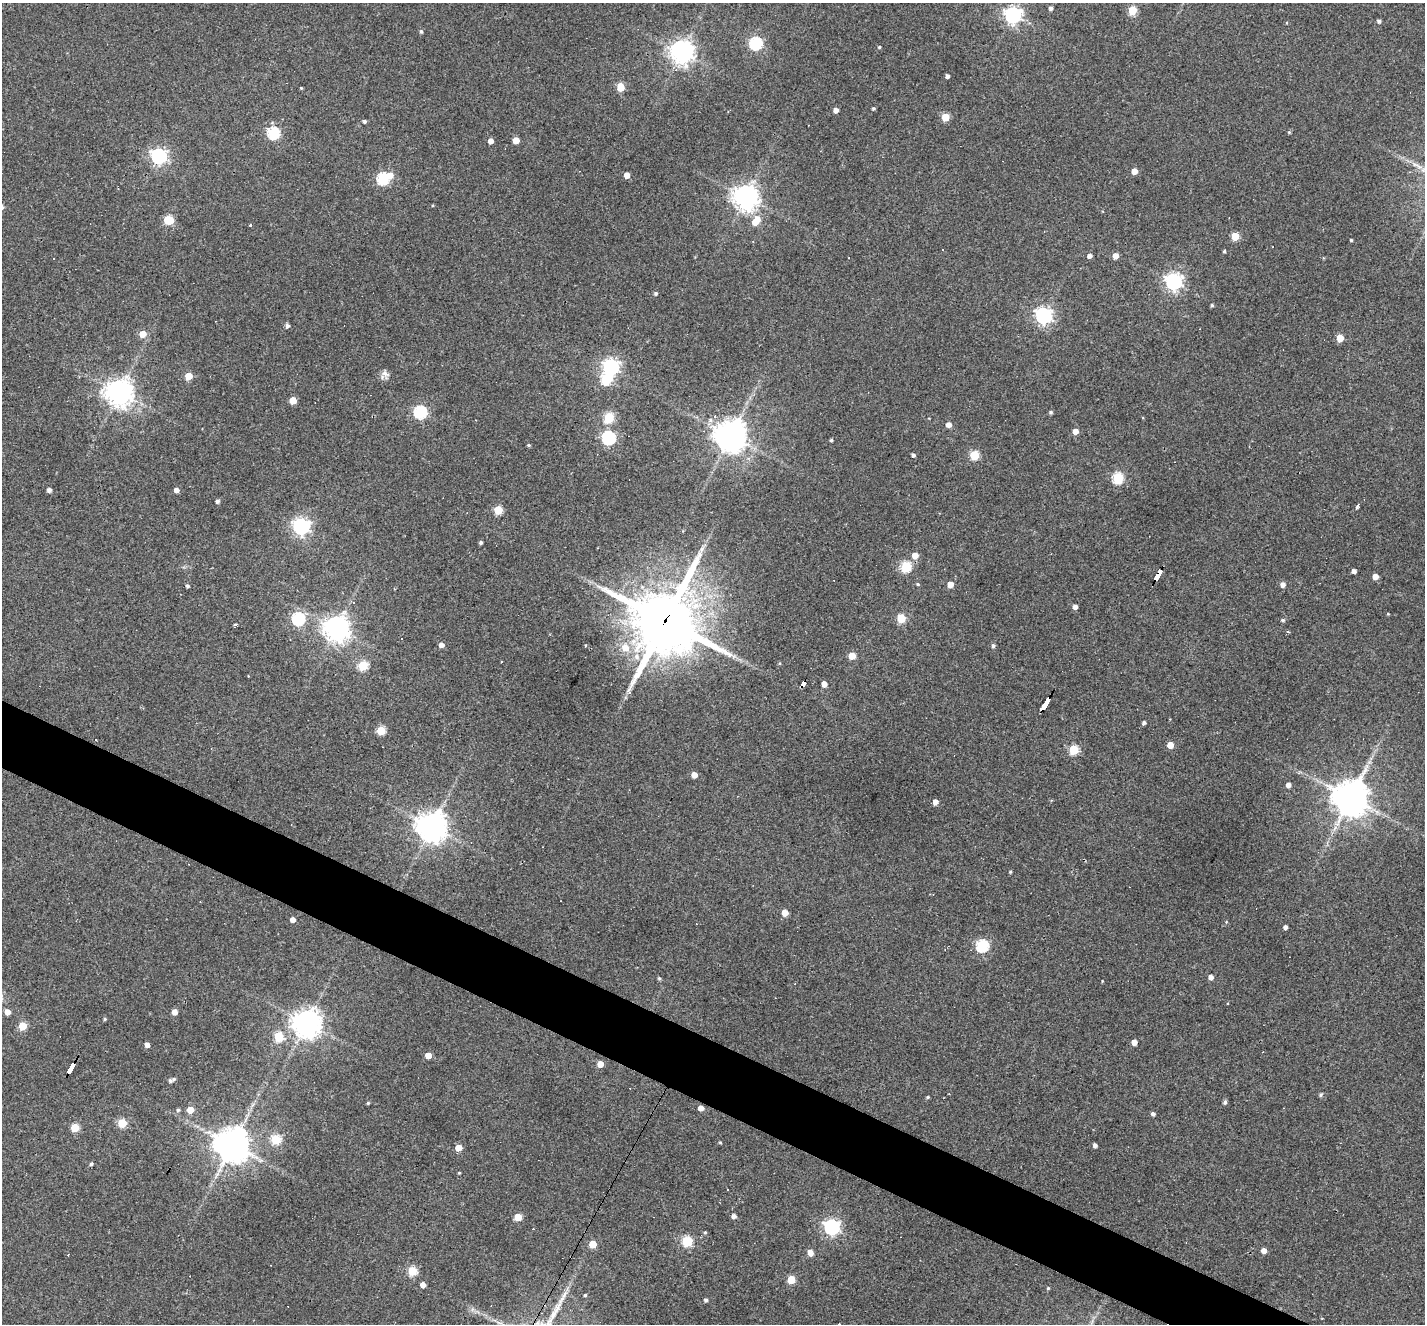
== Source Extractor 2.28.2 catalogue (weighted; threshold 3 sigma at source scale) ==
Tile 6 of 4 x 4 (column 2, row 2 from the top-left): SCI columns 1423-2845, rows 2919-4240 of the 5690 x 5702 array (HDU 1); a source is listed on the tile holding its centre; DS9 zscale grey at full resolution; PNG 1427 x 1326 px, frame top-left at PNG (2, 3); no overlay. Shown black and unused: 4% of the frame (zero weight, under 3 of 4 exposures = <1% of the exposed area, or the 3 px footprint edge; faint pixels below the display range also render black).
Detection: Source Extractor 2.28.2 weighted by HDU 2 'WHT'; one run over the whole footprint, this tile lists its part. Background 0.0564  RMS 0.0047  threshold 0.0211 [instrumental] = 3 sigma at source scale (4.5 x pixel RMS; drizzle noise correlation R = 1.50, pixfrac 1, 0.05/0.05 arcsec/px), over >= 5 px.
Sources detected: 170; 1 inside a brighter object's white glare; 11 cosmic-ray / hot-pixel residue — not listed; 1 inside a brighter listed object's ellipse — not listed separately; the other 157 listed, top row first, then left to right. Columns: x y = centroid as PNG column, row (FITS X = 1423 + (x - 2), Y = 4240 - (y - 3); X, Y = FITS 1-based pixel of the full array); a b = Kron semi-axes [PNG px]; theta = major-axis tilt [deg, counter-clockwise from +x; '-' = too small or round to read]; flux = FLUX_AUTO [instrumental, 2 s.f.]
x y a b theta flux
1051 8 4 4 - 1.4
1132 10 5 5 - 20
1013 15 7 6 - 160
1379 21 4 4 - 1.1
421 31 5 4 - 0.8
756 43 6 6 - 62
879 47 4 3 - 0.55
682 52 7 7 - 390
947 76 4 3 - 1.6
620 87 6 5 - 11
301 88 3 3 - 0.4
873 108 3 3 - 0.7
836 110 4 4 - 2.4
945 117 5 5 - 13
364 121 4 4 - 0.9
1289 132 5 4 - 0.45
273 133 6 6 - 55
516 140 5 5 - 7.3
491 141 4 4 - 3.1
159 156 6 6 - 130
1134 171 4 4 - 4.6
627 175 4 4 - 4
383 178 6 5 - 54
746 197 8 7 - 460
757 219 7 5 -63 4.8
169 220 7 5 -16 22
250 225 3 3 - 1
1235 236 5 5 - 13
1351 240 3 3 - 0.51
943 250 3 3 - 0.64
1224 251 4 3 - 0.64
1089 256 5 4 - 1.8
1115 256 5 4 - 4.4
1173 282 6 6 - 170
656 293 5 4 - 0.76
1212 305 4 3 - 0.65
1043 316 6 6 - 160
287 326 5 5 - 1.2
142 334 5 5 - 7.6
1340 338 5 5 - 8.9
611 367 6 6 - 150
385 373 12 7 -34 2.1
188 376 5 5 - 9.3
606 379 6 5 - 31
119 392 8 8 - 550
293 400 5 5 - 9.5
420 412 6 6 - 66
1051 412 4 4 - 0.82
715 416 4 3 - 0.62
609 417 5 5 - 31
949 425 5 5 - 3
1075 431 4 4 - 4.2
730 436 9 9 - 780
609 438 6 6 - 71
831 440 3 3 - 0.69
529 445 4 3 - 0.64
913 455 4 3 - 1.1
974 455 5 5 - 24
1118 478 5 5 - 41
49 490 4 4 - 1.6
176 490 5 4 - 2.3
217 501 4 4 - 1.2
1357 506 5 3 - 1.1
498 510 5 5 - 19
301 526 6 6 - 160
481 543 4 4 - 0.88
915 556 5 5 - 5.3
906 566 5 5 - 33
1354 571 4 4 - 1.8
1158 575 12 4 60 130
1375 577 4 4 - 4.5
918 584 5 4 - 0.53
950 584 4 4 - 5.6
1283 585 5 5 - 2.7
187 586 4 4 - 0.85
1075 607 4 4 - 2.2
1388 614 4 3 - 0.4
901 618 5 5 - 21
298 619 6 6 - 61
1283 620 5 4 - 0.75
665 621 23 21 67 3100
235 625 4 3 - 1.6
337 628 8 8 - 500
1288 632 4 3 - 0.55
402 639 3 2 - 0.35
441 645 5 4 - 2.7
585 645 4 3 - 0.35
993 646 5 5 - 1
625 648 8 8 - 5.3
852 656 5 5 - 10
780 663 5 3 - 0.44
363 666 5 5 - 28
803 684 6 4 60 45
824 684 4 4 - 3.8
1045 704 13 3 60 160
1144 723 4 3 - 1.1
381 731 5 5 - 19
1170 745 5 4 - 6.2
1074 750 5 5 - 27
694 775 4 4 - 4.8
1288 785 4 4 - 2.3
1350 798 12 11 - 830
935 802 4 4 - 3.2
432 826 9 9 - 630
1010 872 4 3 - 0.5
785 913 5 5 - 6.1
293 920 4 4 - 2.9
1285 927 4 4 - 1.6
982 946 6 6 - 58
1211 977 4 4 - 2.3
659 978 5 4 - 0.65
7 1012 5 4 - 4.1
174 1012 4 4 - 3.8
105 1019 4 4 - 0.59
307 1023 9 9 - 480
22 1026 5 5 - 15
279 1037 5 5 - 26
1134 1042 4 4 - 4.1
147 1045 4 4 - 2.4
428 1055 5 4 - 5.7
600 1064 5 4 - 4.8
70 1068 13 3 61 100
174 1079 5 4 - 0.84
170 1081 4 4 - 0.88
1321 1095 6 4 59 0.62
928 1097 4 3 - 0.57
1225 1102 5 4 - 1
368 1103 4 4 - 0.52
701 1108 4 4 - 3.1
178 1110 5 4 - 0.77
190 1110 5 5 - 7.9
1153 1114 4 4 - 1.2
122 1123 5 5 - 21
75 1128 5 5 - 16
276 1139 5 5 - 27
720 1142 4 3 - 0.46
232 1145 10 10 - 940
1095 1145 4 4 - 1.5
458 1148 5 4 - 7.7
91 1164 4 4 - 0.82
459 1173 3 3 - 0.45
734 1216 4 4 - 1.8
518 1217 5 5 - 12
832 1227 6 6 - 140
705 1232 4 3 - 0.53
687 1241 5 5 - 35
593 1244 5 5 - 11
1264 1251 4 4 - 3.3
810 1253 6 5 - 3.8
68 1255 3 3 - 0.39
412 1271 5 5 - 24
791 1279 5 5 - 16
423 1285 4 4 - 3.2
1048 1288 4 4 - 0.5
585 1295 4 3 - 0.63
706 1300 4 4 - 1.1
839 1324 3 2 - 0.53
Overlapping masked pixels (flux is a lower limit): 5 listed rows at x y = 1158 575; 665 621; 803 684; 1045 704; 70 1068
Isophote crosses this tile's border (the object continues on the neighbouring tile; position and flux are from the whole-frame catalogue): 1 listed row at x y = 839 1324